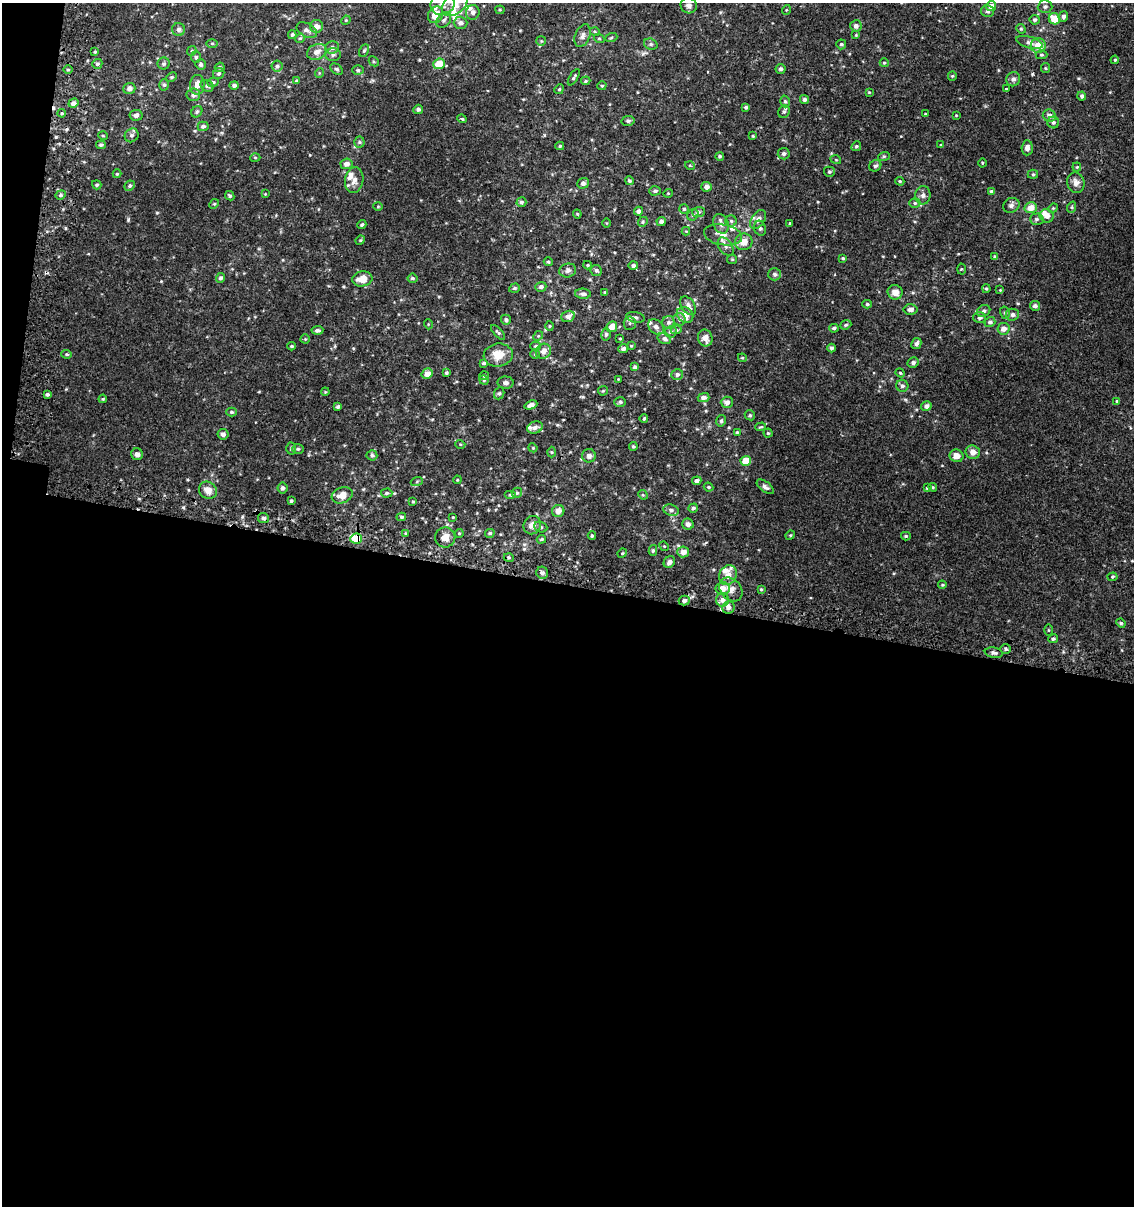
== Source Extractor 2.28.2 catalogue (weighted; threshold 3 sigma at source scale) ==
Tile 13 of 4 x 4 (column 1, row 4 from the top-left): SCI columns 266-1397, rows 39-1242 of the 5119 x 4893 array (HDU 1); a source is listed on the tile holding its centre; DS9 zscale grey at full resolution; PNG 1136 x 1208 px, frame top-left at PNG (2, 3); each listed source drawn as its Kron ellipse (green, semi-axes under 4 px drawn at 4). Shown black and unused: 53% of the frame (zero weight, under 2 of 3 exposures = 3% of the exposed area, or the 3 px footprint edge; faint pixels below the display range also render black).
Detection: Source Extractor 2.28.2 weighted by HDU 2 'WHT'; one run over the whole footprint, this tile lists its part. Background 0.00112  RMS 0.0027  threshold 0.0119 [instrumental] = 3 sigma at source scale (4.5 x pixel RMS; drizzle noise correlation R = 1.50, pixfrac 1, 0.0396/0.0396 arcsec/px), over >= 5 px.
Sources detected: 344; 6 cosmic-ray / hot-pixel residue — neither listed nor drawn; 16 inside a brighter listed object's ellipse — not listed separately; the other 322 listed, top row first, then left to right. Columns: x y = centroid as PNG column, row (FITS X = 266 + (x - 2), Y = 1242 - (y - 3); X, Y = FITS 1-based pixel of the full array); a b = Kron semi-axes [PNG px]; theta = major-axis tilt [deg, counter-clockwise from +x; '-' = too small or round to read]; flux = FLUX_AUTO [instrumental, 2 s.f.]
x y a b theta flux
443 4 12 11 - 2.3
455 4 14 10 40 4.3
689 5 8 7 - 1
991 6 5 5 - 1.3
1045 7 7 6 - 0.78
500 10 4 4 - 0.31
786 10 5 3 - 0.22
988 11 6 5 - 0.54
473 12 7 7 - 1.1
435 15 9 7 59 3.4
1063 16 5 5 - 0.88
1054 19 6 5 - 4.1
346 20 5 4 - 0.25
444 20 9 6 52 0.82
1035 20 5 5 - 0.57
460 23 7 6 - 1.2
317 26 6 6 - 1.6
856 26 6 5 - 0.88
178 29 6 6 - 0.86
1021 29 5 4 - 0.31
307 30 11 7 -28 1
595 32 5 3 - 0.25
292 35 4 3 - 0.43
856 35 4 4 - 0.23
582 36 12 7 67 1.2
300 38 5 4 - 0.35
599 38 5 3 - 0.23
611 38 6 4 20 0.31
541 41 5 5 - 0.35
1030 42 14 5 -16 1
212 43 5 3 - 0.31
651 44 7 5 -20 0.52
841 44 5 5 - 0.49
1038 46 7 7 - 4.1
332 48 7 6 - 0.93
192 51 5 4 - 0.31
364 51 6 4 62 0.4
95 52 4 4 - 0.27
317 52 10 7 25 1.8
333 55 7 6 - 0.79
1041 55 6 4 -1 0.4
196 57 6 5 - 0.46
1115 60 4 4 - 0.31
374 61 5 3 - 0.3
884 63 4 4 - 0.32
97 64 5 4 - 0.54
164 64 6 6 - 0.6
201 64 5 5 - 0.56
439 64 6 5 - 5.1
277 66 5 5 - 0.56
220 67 5 4 - 0.45
1045 68 5 4 - 0.3
337 69 7 5 -39 0.47
780 69 5 5 - 0.65
68 70 5 3 - 0.28
358 70 6 5 - 0.43
219 73 6 5 - 0.58
319 73 5 3 - 0.22
952 76 4 4 - 0.3
172 77 6 4 27 0.36
574 77 9 3 59 0.47
1013 79 7 7 - 0.9
297 81 4 4 - 0.39
586 81 5 4 - 0.3
213 82 5 4 - 0.56
164 85 5 5 - 0.43
197 85 10 7 85 1.9
234 85 5 4 - 0.66
207 86 7 5 -28 0.63
602 86 4 4 - 0.36
129 89 6 5 - 1.1
559 89 5 4 - 0.34
1006 89 3 3 - 1.3
869 92 3 3 - 0.21
193 95 7 6 - 1.1
1082 96 4 4 - 0.69
804 100 4 4 - 0.68
785 101 6 4 -73 0.49
73 103 5 4 - 1.5
746 107 4 3 - 0.53
418 109 5 4 - 0.61
197 112 6 5 - 0.48
784 112 7 5 62 0.56
62 113 4 4 - 0.33
925 114 3 3 - 0.2
136 115 6 5 - 0.68
956 115 3 2 - 0.18
1049 116 7 6 - 1.3
462 119 5 3 - 0.49
628 121 6 5 - 0.44
1053 122 6 6 - 0.57
203 126 5 4 - 0.58
132 135 7 6 - 0.66
103 136 5 3 - 0.22
753 136 4 3 - 0.27
359 142 5 5 - 0.39
101 145 5 4 - 0.49
941 145 3 3 - 0.26
560 146 4 4 - 0.36
856 146 5 4 - 0.37
1027 148 7 5 88 1.5
784 154 6 6 - 0.73
720 156 4 4 - 0.48
884 156 6 4 18 0.35
255 157 5 3 - 0.26
836 160 5 3 - 0.24
982 163 4 3 - 0.22
346 164 6 5 - 1.2
690 166 5 3 - 0.24
875 166 6 5 - 0.59
1077 167 4 4 - 0.28
829 172 5 5 - 0.43
117 174 4 4 - 0.3
1033 174 5 5 - 0.36
354 180 13 9 81 1.9
629 181 4 4 - 0.42
900 181 4 3 - 0.33
583 183 6 5 - 0.67
1076 183 10 8 -77 1.5
97 185 5 4 - 0.41
130 186 5 5 - 0.52
706 187 5 5 - 1.1
655 191 6 4 1 0.47
991 192 4 4 - 0.54
668 193 5 3 - 0.2
265 194 4 4 - 0.21
61 195 5 4 - 0.45
923 195 9 8 - 0.95
230 196 5 4 - 0.45
521 202 5 5 - 0.56
915 203 5 5 - 0.44
214 204 5 4 - 0.27
1011 205 8 7 - 0.88
378 207 5 3 - 0.24
1072 207 6 3 72 0.31
1031 208 6 5 - 2.7
1053 208 5 4 - 0.3
684 209 5 5 - 0.42
638 211 4 4 - 1
698 212 6 5 - 0.62
577 214 4 4 - 0.26
693 215 6 5 - 0.48
1047 216 7 6 - 1.7
1037 219 7 5 1 0.54
758 220 10 6 55 1.3
661 221 4 4 - 0.7
731 221 6 5 - 0.5
643 222 5 4 - 0.36
606 223 4 3 - 0.19
790 223 3 3 - 0.25
721 224 10 7 -69 1.3
362 225 4 3 - 0.39
760 228 7 6 - 0.67
686 231 4 4 - 0.24
723 235 19 10 -10 2.8
360 240 5 4 - 0.29
744 242 9 8 - 2.5
726 247 10 6 -54 1.2
995 257 4 3 - 0.43
843 258 4 4 - 0.34
732 259 5 4 - 0.32
548 262 4 4 - 0.33
587 265 4 4 - 0.28
633 266 5 4 - 0.75
961 269 5 3 - 0.28
568 270 8 7 - 0.8
596 270 5 5 - 0.58
775 274 6 6 - 0.69
221 278 5 4 - 0.67
412 278 5 4 - 0.52
362 279 10 7 10 3.2
541 287 5 5 - 0.76
514 288 5 4 - 0.38
986 289 4 3 - 0.37
1000 290 4 4 - 0.25
605 292 4 4 - 0.29
895 292 7 7 - 1.9
583 294 8 5 -3 0.83
867 304 5 4 - 0.39
688 306 10 6 -57 1.2
1035 306 5 5 - 0.82
911 309 7 5 5 1.1
984 311 7 5 32 0.68
1005 313 6 5 - 0.51
685 315 9 7 -42 2.9
1012 315 6 6 - 0.9
568 316 7 5 21 0.92
635 317 9 5 -11 0.72
980 317 6 5 - 0.82
679 319 6 6 - 0.65
506 320 5 5 - 0.6
669 322 6 6 - 0.72
990 322 5 5 - 0.72
630 323 6 6 - 0.66
428 324 5 3 - 0.23
846 325 6 4 21 0.4
549 326 5 3 - 0.27
612 327 6 5 - 2.5
656 327 9 6 -45 0.93
834 328 5 4 - 0.61
1003 329 6 5 - 1.7
317 330 6 4 5 0.63
676 330 5 4 - 0.41
498 332 9 4 -46 0.51
670 332 6 5 - 0.63
606 334 6 5 - 0.43
538 336 5 4 - 0.36
705 338 8 7 - 1.7
305 339 4 4 - 0.27
620 339 3 2 - 0.21
664 339 7 5 -24 0.74
916 344 5 5 - 0.82
292 346 4 3 - 0.26
536 346 5 4 - 0.48
631 346 4 4 - 0.25
831 348 4 4 - 0.59
623 349 5 4 - 0.73
543 351 8 7 - 1.6
67 354 5 4 - 0.37
535 354 5 4 - 0.34
498 355 14 11 7 3.7
742 358 4 4 - 0.29
484 363 4 3 - 0.47
913 363 5 5 - 0.78
635 367 4 4 - 0.58
446 373 3 3 - 0.4
900 373 4 4 - 0.28
427 374 6 5 - 1.8
677 374 6 5 - 0.73
484 376 4 4 - 0.3
618 379 2 2 - 0.18
484 380 5 4 - 0.31
506 383 8 6 -1 0.87
902 386 6 6 - 0.65
603 391 5 4 - 0.28
325 392 4 3 - 0.22
499 393 6 5 - 0.42
47 394 4 3 - 0.51
703 398 6 4 15 1.1
103 399 4 3 - 0.27
1117 401 4 4 - 0.39
620 402 6 5 - 0.51
727 402 6 5 - 1.2
531 405 7 4 20 1.2
926 406 5 5 - 0.99
338 407 4 3 - 0.51
232 412 5 4 - 0.39
750 415 5 5 - 0.34
644 418 4 3 - 0.31
721 421 6 4 75 0.46
535 427 8 6 21 1.1
761 427 5 4 - 0.29
737 432 4 3 - 0.34
768 433 4 4 - 0.31
223 434 5 5 - 0.8
460 444 5 3 - 0.24
633 447 4 3 - 0.33
533 448 4 3 - 0.23
291 449 6 5 - 0.38
298 449 6 5 - 0.44
551 452 5 3 - 0.27
973 452 7 6 - 1.8
137 454 6 5 - 0.83
372 455 5 5 - 0.47
589 456 7 6 - 1
956 456 7 6 - 1.9
746 461 5 4 - 5
457 480 4 3 - 0.2
417 481 6 4 20 0.37
697 481 5 4 - 0.73
708 487 5 3 - 0.34
765 487 10 5 -37 0.84
933 487 4 4 - 0.27
282 488 5 5 - 0.74
927 488 4 3 - 1.3
208 490 9 8 - 2.4
387 493 6 4 3 0.45
517 493 5 5 - 0.41
342 495 11 8 19 2.9
510 495 6 4 0 0.4
643 495 5 4 - 0.29
291 501 3 3 - 0.34
413 502 3 3 - 0.28
693 508 5 4 - 0.53
671 510 7 5 -18 0.8
558 511 6 6 - 1.6
401 517 5 4 - 0.41
453 517 3 3 - 0.21
263 518 5 5 - 0.75
688 524 6 5 - 1
532 525 9 8 - 1.9
541 527 7 5 -21 0.43
406 533 4 3 - 0.33
459 533 4 4 - 0.27
490 533 5 4 - 0.46
790 535 5 4 - 0.27
592 536 4 3 - 0.31
906 536 5 4 - 0.34
445 537 10 10 - 2.2
356 539 6 5 - 8.5
541 539 4 3 - 0.34
664 546 5 4 - 0.27
653 550 5 4 - 0.44
683 552 6 5 - 2
622 553 5 4 - 0.31
509 558 5 3 - 0.34
669 562 6 5 - 1.1
542 573 6 5 - 0.78
728 575 10 8 59 2.1
1112 577 5 4 - 0.34
942 585 4 4 - 0.29
723 588 7 6 - 2.6
731 589 13 10 -48 2.2
761 589 4 3 - 0.27
684 600 5 5 - 0.84
722 600 7 6 - 1.3
729 608 6 6 - 1
1121 623 5 4 - 0.35
1048 630 6 4 -90 0.29
1053 639 5 4 - 0.45
1006 649 5 4 - 0.45
994 653 9 5 -10 0.84
Overlapping masked pixels (flux is a lower limit): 1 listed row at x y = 356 539
Isophote crosses this tile's border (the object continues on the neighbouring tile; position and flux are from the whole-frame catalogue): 3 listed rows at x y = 443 4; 455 4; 1045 7